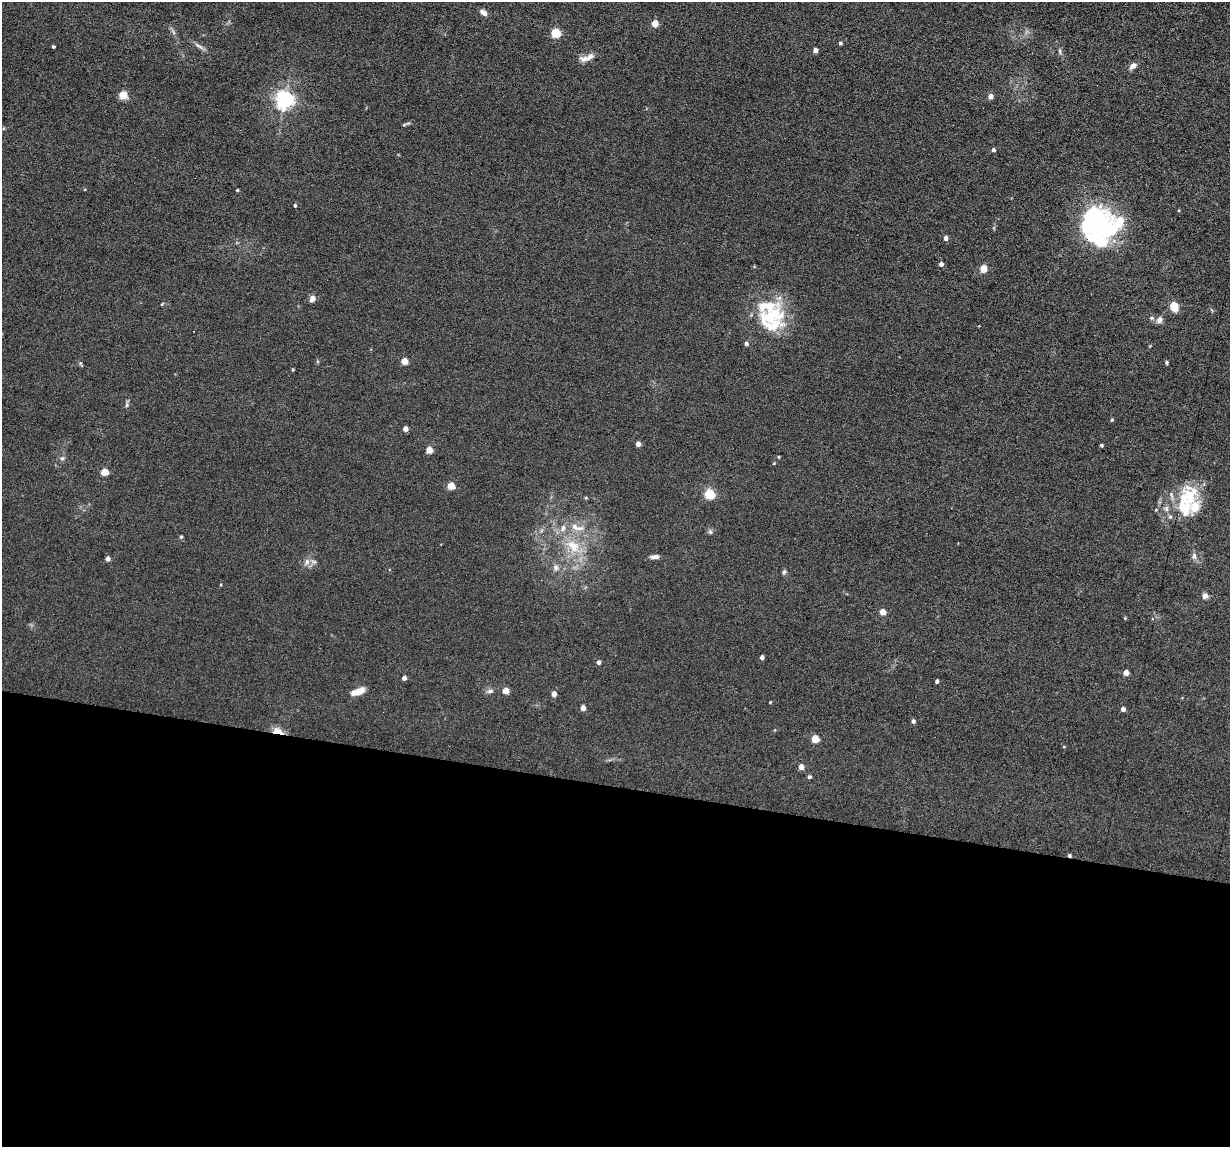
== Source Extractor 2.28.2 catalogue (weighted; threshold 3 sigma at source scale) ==
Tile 14 of 4 x 4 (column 2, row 4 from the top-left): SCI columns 1337-2564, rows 157-1301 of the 5239 x 4989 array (HDU 1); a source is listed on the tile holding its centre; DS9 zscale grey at full resolution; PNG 1232 x 1149 px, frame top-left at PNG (2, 2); no overlay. Shown black and unused: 31% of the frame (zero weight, under 6 of 12 exposures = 6% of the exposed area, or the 3 px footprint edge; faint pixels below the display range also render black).
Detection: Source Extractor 2.28.2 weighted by HDU 2 'WHT'; one run over the whole footprint, this tile lists its part. Background 0.0129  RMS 0.0037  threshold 0.0153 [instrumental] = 3 sigma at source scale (4.09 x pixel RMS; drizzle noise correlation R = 1.36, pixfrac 0.8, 0.05/0.05 arcsec/px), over >= 5 px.
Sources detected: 91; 3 inside a brighter object's white glare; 1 cosmic-ray / hot-pixel residue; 1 long thin detection or spike segment (spike, bleed or trail) — not listed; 12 inside a brighter listed object's ellipse — not listed separately; the other 74 listed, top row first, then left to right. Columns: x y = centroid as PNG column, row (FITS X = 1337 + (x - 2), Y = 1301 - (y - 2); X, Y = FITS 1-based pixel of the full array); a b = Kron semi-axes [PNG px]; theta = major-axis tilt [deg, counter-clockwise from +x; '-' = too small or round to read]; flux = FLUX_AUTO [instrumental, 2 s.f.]
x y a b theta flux
484 13 8 5 -42 1.7
655 23 4 4 - 5.9
556 33 5 5 - 18
840 43 4 3 - 0.62
53 47 3 3 - 0.51
815 50 4 4 - 2.3
1060 51 8 4 -81 0.59
584 59 12 9 3 1.7
1133 66 10 6 38 1.5
123 95 6 6 - 5
990 96 4 4 - 2.3
284 100 6 6 - 140
408 123 7 4 18 0.56
993 150 4 3 - 0.97
237 190 3 3 - 0.36
295 205 4 3 - 0.47
1098 227 37 22 29 22
946 238 5 4 - 1.2
941 264 4 4 - 1.5
983 268 4 4 - 7.9
312 299 8 6 68 1.7
162 304 5 3 - 0.25
1174 307 10 7 -67 4.6
1151 318 6 5 - 0.56
1159 320 9 7 67 1.4
770 324 45 31 -10 15
404 361 4 4 - 6.2
1167 362 5 4 - 0.46
293 369 3 3 - 0.35
127 405 6 4 90 0.58
1112 420 4 3 - 0.41
405 429 4 4 - 2.6
638 444 4 4 - 2
1101 445 3 3 - 0.54
429 450 4 4 - 5.9
779 457 4 3 - 0.31
62 458 6 5 - 0.66
774 463 5 3 - 0.26
104 472 4 4 - 8.1
451 486 4 4 - 7.7
709 494 5 5 - 27
586 498 4 4 - 0.33
1185 505 47 18 -89 14
1166 509 8 6 -89 1
1156 510 4 4 - 0.27
576 527 22 8 -15 4.1
710 532 6 5 - 0.6
181 537 5 4 - 0.42
573 546 23 14 -42 8.4
1194 556 10 7 -89 1.2
654 557 12 5 6 1.2
108 559 4 4 - 1.8
307 562 11 6 57 1.5
556 567 8 7 - 1.2
784 572 6 5 - 0.56
1205 596 8 7 - 1.3
882 612 4 4 - 4.2
762 657 4 4 - 1.3
598 662 4 4 - 1.2
1126 673 4 4 - 3.1
404 678 4 4 - 1.6
937 681 4 3 - 0.99
506 690 4 4 - 4.8
358 691 16 6 21 3.6
490 691 9 5 14 0.95
554 694 4 4 - 2.5
770 702 3 3 - 0.25
583 708 4 4 - 2.4
1123 709 4 4 - 1.6
913 721 4 4 - 1
277 732 7 4 -6 16
815 739 4 4 - 9.2
801 767 4 4 - 2.9
809 777 4 4 - 0.8
Overlapping masked pixels (flux is a lower limit): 1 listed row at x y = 277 732